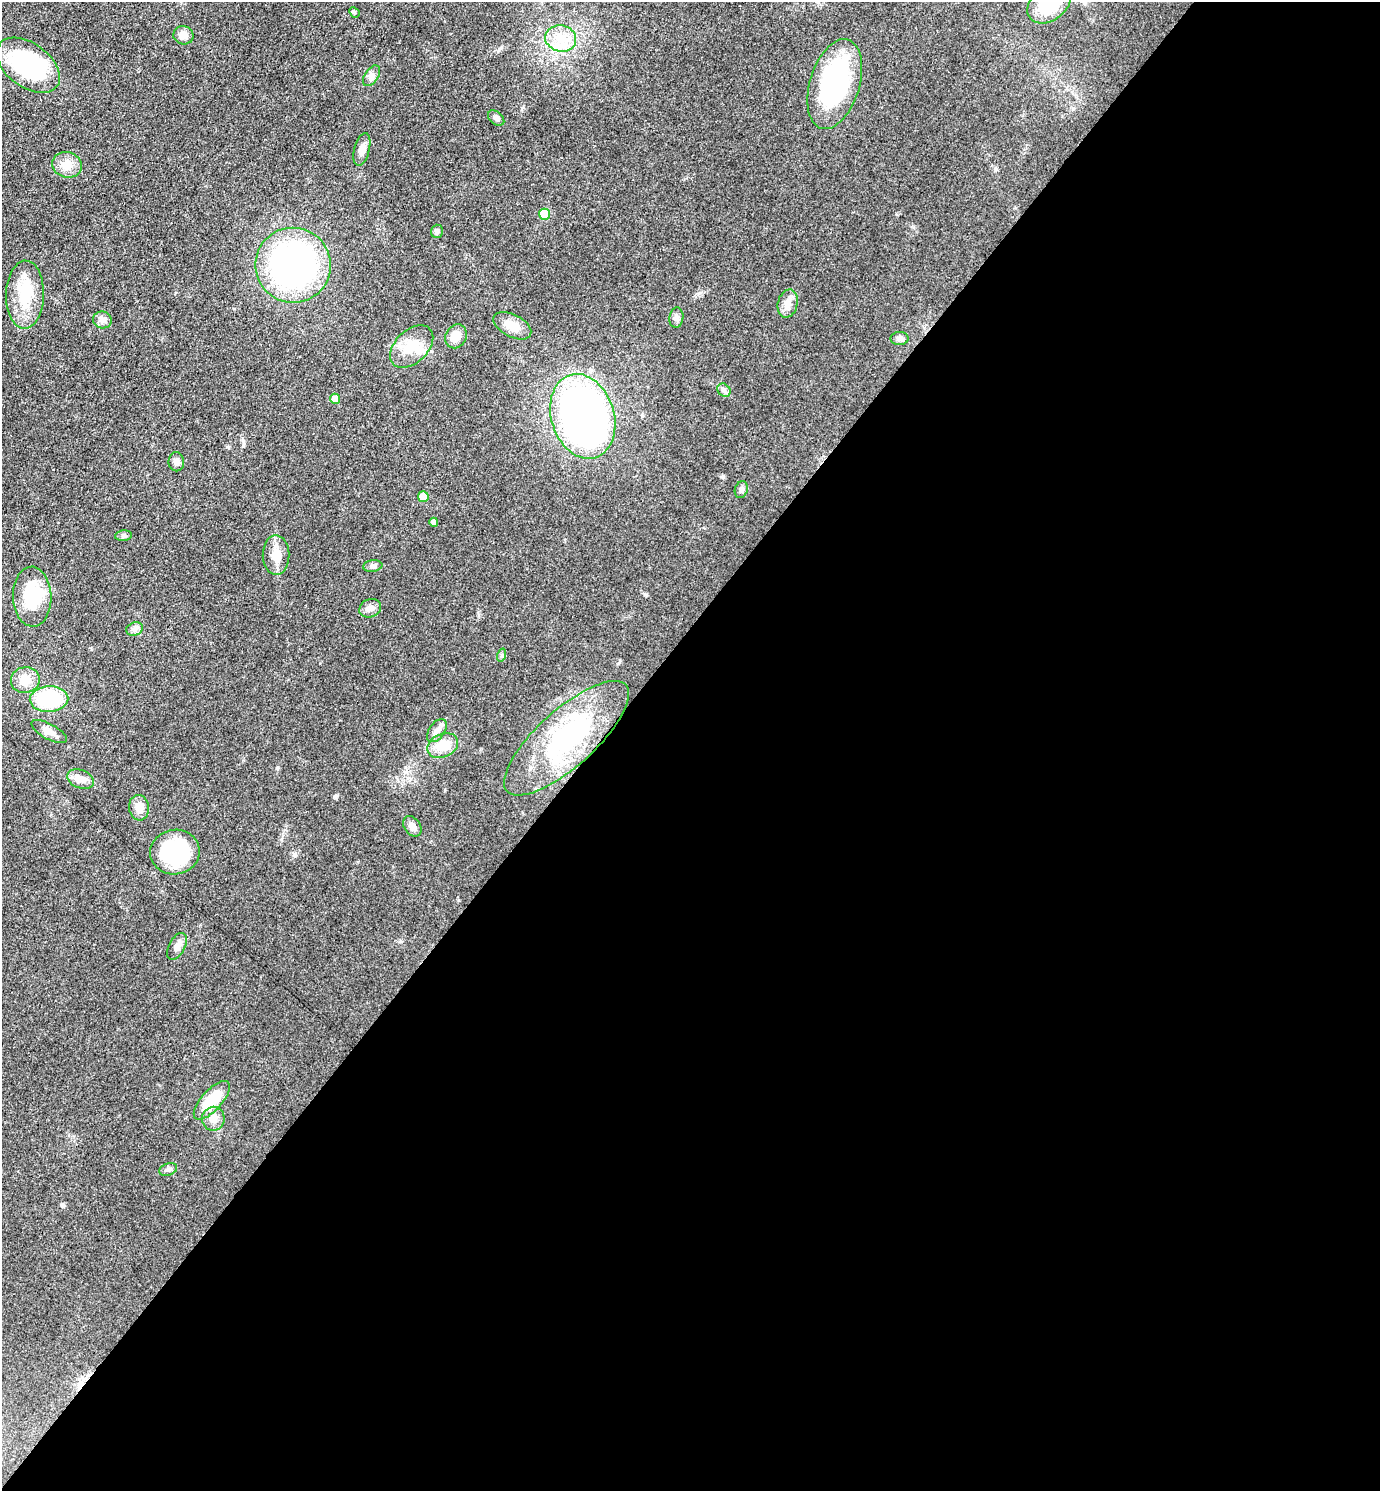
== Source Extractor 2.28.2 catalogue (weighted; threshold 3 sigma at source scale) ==
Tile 12 of 4 x 4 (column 4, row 3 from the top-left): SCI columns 4430-5807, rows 1491-2979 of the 5962 x 5959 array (HDU 1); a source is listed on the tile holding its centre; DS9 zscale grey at full resolution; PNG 1382 x 1493 px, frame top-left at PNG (2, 2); each listed source drawn as its Kron ellipse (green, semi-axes under 4 px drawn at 4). Shown black and unused: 57% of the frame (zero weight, under 3 of 4 exposures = <1% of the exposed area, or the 3 px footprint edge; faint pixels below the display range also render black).
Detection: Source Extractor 2.28.2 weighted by HDU 2 'WHT'; one run over the whole footprint, this tile lists its part. Background 0.0779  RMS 0.0064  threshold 0.029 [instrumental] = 3 sigma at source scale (4.5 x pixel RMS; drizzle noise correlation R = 1.50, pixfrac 1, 0.05/0.05 arcsec/px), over >= 5 px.
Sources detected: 49; all 49 listed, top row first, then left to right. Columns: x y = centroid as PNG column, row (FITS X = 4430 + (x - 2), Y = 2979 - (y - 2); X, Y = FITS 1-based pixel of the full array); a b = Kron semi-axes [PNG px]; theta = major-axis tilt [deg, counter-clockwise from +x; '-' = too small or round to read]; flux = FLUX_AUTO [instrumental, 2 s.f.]
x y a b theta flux
1049 3 24 17 39 36
354 12 6 4 -45 0.89
183 35 10 9 - 4.9
561 38 15 13 -13 12
28 65 36 22 -36 80
371 76 12 6 56 2.8
835 84 46 25 73 100
496 118 9 6 -40 2.1
362 149 17 7 76 4.2
67 165 15 12 -15 7.7
544 214 5 5 - 16
437 231 7 6 - 2.2
293 265 38 37 - 180
25 295 34 19 89 24
788 304 14 10 75 5.8
676 318 10 7 83 2.4
102 320 9 8 - 3.5
512 326 20 11 -28 9
456 336 12 10 61 8
899 338 9 6 1 2.3
412 347 25 16 44 16
724 390 7 6 - 1.8
335 399 5 5 - 7.3
583 416 43 31 -72 300
176 462 9 8 - 2.7
741 490 8 6 72 2.1
423 497 5 5 - 12
434 522 5 4 - 2.3
123 536 8 5 6 1.4
276 555 20 13 -89 9.3
373 566 9 6 8 1.8
32 597 30 19 -88 33
370 608 11 9 21 3.3
135 629 9 6 20 2.3
502 655 7 4 72 1.1
25 680 14 13 - 10
49 699 19 12 3 41
437 731 13 7 54 4
49 732 20 7 -28 5.1
567 738 80 28 42 77
443 746 16 11 25 13
81 779 14 9 -21 4.9
139 808 13 10 -82 6.2
412 826 11 8 -54 4.1
175 852 25 22 7 48
177 946 15 8 62 4.4
212 1100 24 10 48 22
213 1119 12 11 - 5.6
168 1169 9 6 20 1.9
Overlapping masked pixels (flux is a lower limit): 1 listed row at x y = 567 738
Isophote crosses this tile's border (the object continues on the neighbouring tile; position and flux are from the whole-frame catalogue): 1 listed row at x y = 1049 3
Unlisted compact peaks at least as high as the median listed source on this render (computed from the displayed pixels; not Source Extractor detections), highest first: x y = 646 595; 335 796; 723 477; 295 854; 277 768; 62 1205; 498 51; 896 214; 458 900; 400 941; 445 790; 699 293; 620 660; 91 649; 234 309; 243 446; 996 169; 523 107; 227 447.